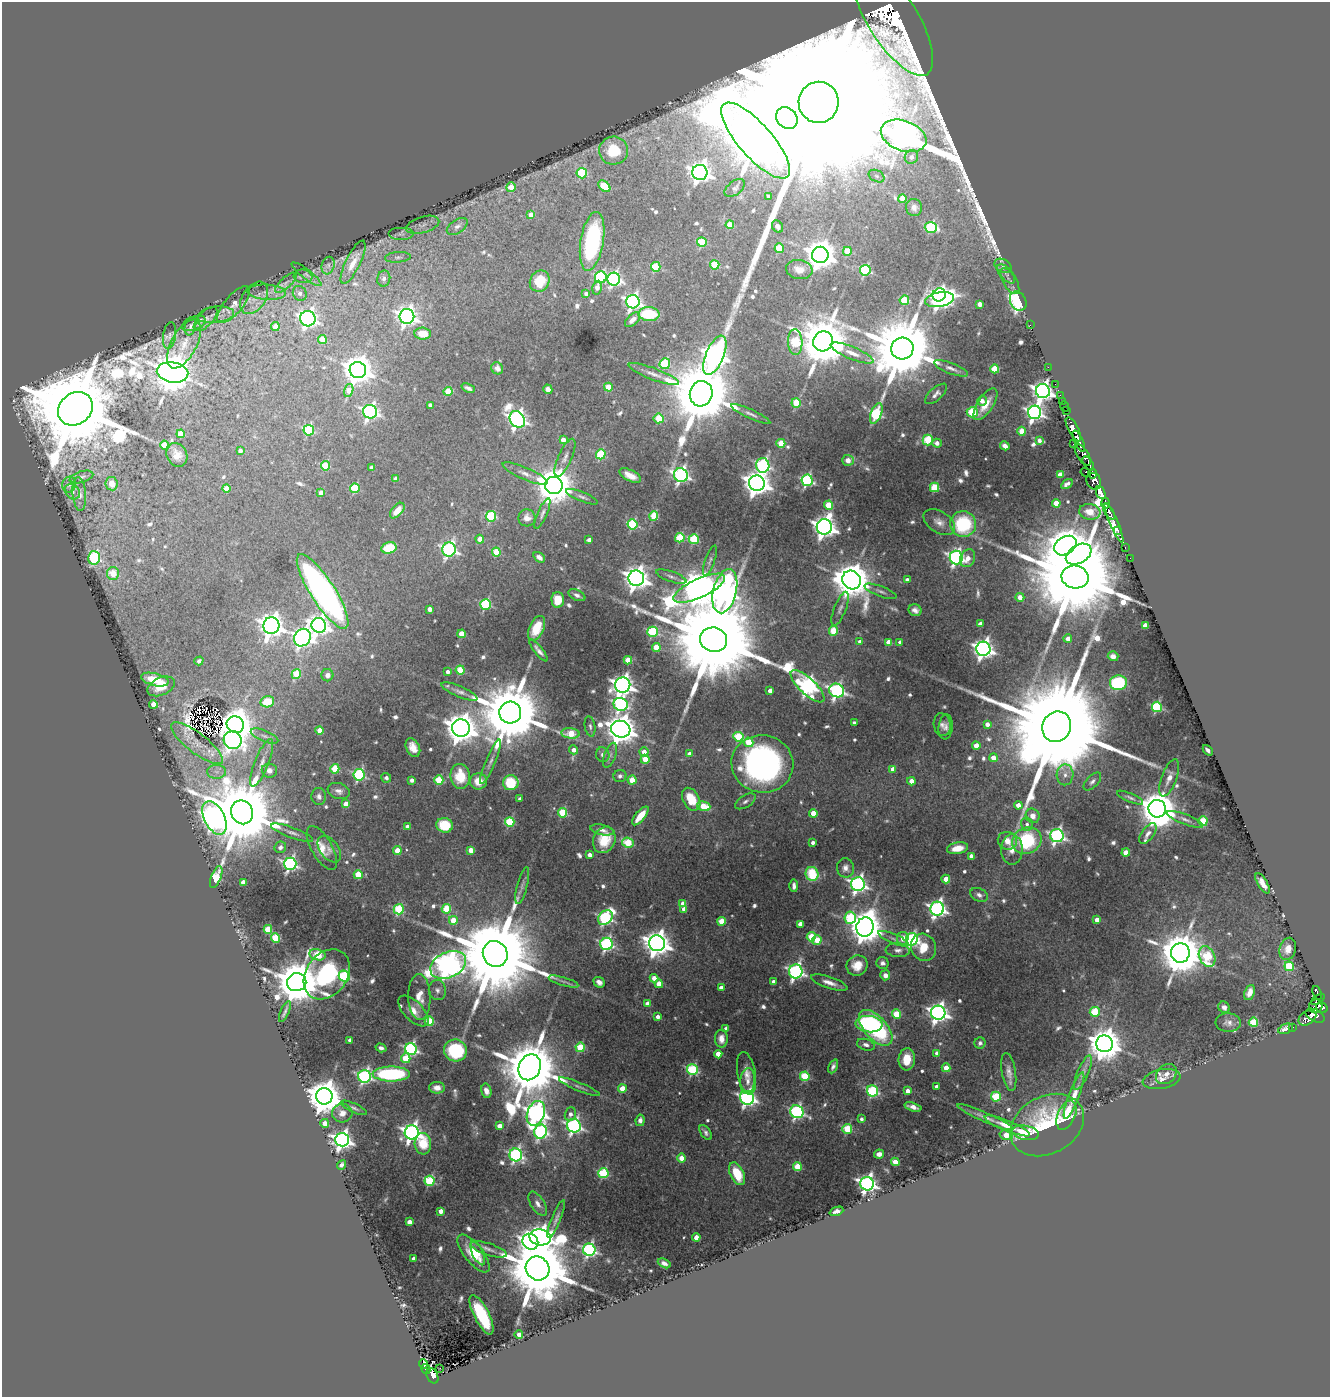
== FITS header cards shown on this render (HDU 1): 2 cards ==
NAXIS1  =                 1328
NAXIS2  =                 1395

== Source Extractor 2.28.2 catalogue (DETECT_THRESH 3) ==
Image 1328 x 1395 px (HDU 1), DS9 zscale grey, 1 PNG px = 1 image px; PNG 1332 x 1399 px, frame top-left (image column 1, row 1395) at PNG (2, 2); each listed source drawn as its Kron ellipse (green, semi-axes under 4 px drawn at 4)
Background 0.991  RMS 0.018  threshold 0.0529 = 3 sigma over >= 5 px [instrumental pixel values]
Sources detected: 708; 9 with non-positive FLUX_AUTO (blend fragments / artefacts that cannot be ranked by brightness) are neither listed nor drawn; of the other 699, the 500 brightest by FLUX_AUTO listed and drawn (199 fainter detections omitted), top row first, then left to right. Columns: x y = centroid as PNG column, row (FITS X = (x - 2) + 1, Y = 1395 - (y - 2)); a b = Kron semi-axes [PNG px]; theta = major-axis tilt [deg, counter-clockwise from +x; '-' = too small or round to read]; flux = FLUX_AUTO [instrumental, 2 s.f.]
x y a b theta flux
893 19 65 25 -58 19000
819 102 20 20 - 330000
787 118 12 10 -47 3000
904 136 23 15 -20 2700
756 140 48 17 -49 11000
614 151 14 14 - 32
911 157 7 6 - 8.2
700 172 8 7 - 880
582 173 5 5 - 74
877 176 8 5 -27 3.8
604 186 7 4 -42 61
511 187 5 4 - 19
735 188 12 6 38 5
769 196 3 3 - 4.3
902 198 4 4 - 31
914 207 9 8 - 7.3
531 215 4 4 - 14
423 225 17 8 16 8.3
730 225 4 4 - 32
457 226 12 6 35 6
777 226 6 5 - 7.1
931 227 6 5 - 120
401 234 13 6 0 5.5
592 241 30 11 81 150
702 242 5 5 - 66
779 248 5 4 - 52
847 251 4 4 - 43
820 255 8 8 - 2200
398 257 13 5 5 4.1
353 262 24 7 64 16
715 265 4 4 - 61
328 266 9 6 75 3.9
1003 266 9 6 -30 4.2
656 267 5 5 - 62
799 269 13 9 -10 16
865 270 5 5 - 130
306 274 18 4 -37 3.9
1006 274 12 6 -48 4.5
303 276 9 6 -7 4
601 277 6 6 - 150
384 279 8 6 77 5
614 279 6 6 - 320
540 281 11 9 58 33
1010 281 14 6 -59 6.5
286 283 13 5 43 6.1
597 288 7 4 80 7.1
267 292 19 7 -4 12
300 293 8 6 -58 7.1
586 294 4 4 - 4.8
939 295 7 6 - 290
254 298 18 11 55 14
904 300 5 4 - 61
939 300 14 7 11 630
1018 301 10 8 -62 190
633 302 7 6 - 460
980 304 4 4 - 13
233 305 23 9 50 13
649 314 10 7 -5 63
216 315 18 8 8 7
407 316 7 7 - 670
206 319 15 7 45 6.4
308 319 8 7 - 520
632 320 9 5 42 7.9
194 323 12 7 19 5.2
1030 325 2 2 - 21
190 326 9 5 75 3.9
275 327 4 4 - 20
423 334 8 6 -6 20
170 335 13 6 81 5.2
322 339 4 4 - 28
823 341 10 9 - 7700
795 342 13 7 -87 86
184 344 27 12 62 26
902 349 11 11 - 18000
852 353 23 6 -22 12
715 355 21 9 67 1200
665 364 5 5 - 95
1048 367 2 2 - 14
497 368 6 5 - 5.5
951 368 18 5 -21 7.3
995 369 4 4 - 52
358 370 8 8 - 2100
172 372 16 10 -9 4300
654 374 27 6 -21 11
1055 384 2 2 - 17
608 387 4 4 - 24
468 388 7 3 -24 4.3
548 389 5 4 - 8.1
349 391 7 4 74 22
448 391 4 4 - 33
1043 391 7 7 - 810
701 394 13 11 73 17000
936 394 13 6 42 6.1
1060 395 2 2 - 14
982 401 5 4 - 7.8
1062 401 3 2 - 16
796 403 5 4 - 56
985 404 18 8 57 21
430 405 4 4 - 4.7
1065 406 5 2 - 34
75 409 18 15 40 32000
1067 411 3 2 - 38
370 412 7 7 - 410
972 412 5 5 - 79
1035 412 7 6 - 520
876 413 11 5 69 160
751 414 21 4 -25 6.2
659 418 5 5 - 44
517 419 9 7 -52 620
1073 429 13 5 -63 3000
309 430 5 5 - 100
1022 431 4 4 - 27
181 434 4 4 - 30
563 440 4 4 - 11
928 440 5 5 - 88
1039 440 4 3 - 6.9
1079 441 11 4 -66 2200
781 443 4 4 - 36
937 443 5 4 - 7.6
1073 444 2 2 - 37
164 445 4 4 - 20
1005 446 5 4 - 8.2
240 451 4 4 - 6.2
601 454 5 4 - 79
177 455 12 10 -64 14
1083 455 12 5 -57 1100
565 458 20 7 66 8.8
848 460 6 5 - 11
1088 464 8 4 -59 830
763 465 7 6 - 250
325 466 4 4 - 57
371 467 4 3 - 6.1
1086 472 5 4 - 290
1093 473 5 4 - 680
525 474 24 6 -23 10
681 475 7 6 - 400
1060 475 4 4 - 20
630 476 12 5 -26 13
81 477 12 5 17 3.8
396 479 4 4 - 12
807 480 6 5 - 220
1094 481 8 7 - 1500
757 483 8 7 - 1600
69 484 8 7 - 4
111 484 7 6 - 13
1067 484 6 4 31 4.3
554 485 9 8 - 4200
935 487 5 4 - 63
227 488 4 4 - 18
355 488 5 4 - 82
72 492 8 7 - 5.5
321 493 4 4 - 16
1101 493 7 4 -68 17000
79 494 17 6 -84 7
582 497 17 5 -22 4.8
1056 503 4 4 - 29
1105 503 5 3 - 540
828 505 4 4 - 46
397 511 9 5 48 16
1090 512 10 8 -8 15
1109 512 9 4 -58 1400
542 513 16 4 67 4.7
491 516 5 5 - 100
654 516 5 4 - 53
527 518 8 8 - 9.9
939 522 17 10 -33 12
1114 523 21 4 -67 1100
632 524 5 5 - 120
963 524 13 13 - 100
824 527 8 7 - 1100
1117 530 4 3 - 300
680 538 5 4 - 69
480 539 4 4 - 22
694 539 5 5 - 87
589 540 4 4 - 7.7
1065 546 12 8 32 3600
389 548 7 5 13 42
1125 548 3 2 - 28
449 549 7 6 - 330
496 552 4 4 - 42
1079 554 14 9 30 790
539 557 6 4 -35 6.7
956 557 7 6 - 410
94 558 7 6 - 140
968 558 9 7 64 13
1130 558 2 2 - 9.2
710 560 16 4 70 3.8
113 573 6 6 - 39
671 577 16 5 -19 5.3
1075 577 13 11 -12 45000
636 578 8 7 - 1200
852 580 10 9 - 3700
907 580 4 4 - 7.3
699 588 28 9 25 3800
323 591 43 12 -57 660
725 591 22 11 76 1300
881 591 17 5 -21 5.4
577 595 9 5 -26 5
1020 597 4 4 - 14
558 600 8 6 -87 27
486 604 5 5 - 130
429 609 4 4 - 9.4
840 609 18 6 69 7.2
915 610 7 5 -25 6.7
980 624 4 4 - 8.2
319 625 7 7 - 680
1145 625 4 4 - 16
271 626 8 8 - 1200
536 628 13 7 64 25
833 631 5 4 - 48
653 632 5 5 - 120
461 634 4 4 - 29
302 638 9 8 - 600
1068 639 4 4 - 10
714 640 14 12 -19 48000
860 642 4 3 - 6.7
889 642 4 4 - 25
900 642 4 3 - 5.7
656 647 4 4 - 36
983 649 7 7 - 740
539 650 13 4 -52 5.8
1113 656 5 5 - 5.9
628 660 4 4 - 38
199 661 4 4 - 3.9
460 670 4 4 - 49
447 672 3 3 - 6.4
296 674 5 4 - 45
327 675 6 6 - 6.8
155 680 14 6 -14 27
1118 683 8 7 - 110
623 685 8 7 - 930
161 686 14 8 24 24
807 686 22 8 -43 570
770 691 4 4 - 11
837 691 7 6 - 320
459 692 19 5 -23 7.1
267 702 7 5 13 29
153 704 4 4 - 19
621 704 7 6 - 280
1157 707 5 5 - 120
510 713 11 11 - 17000
854 723 4 4 - 3.9
987 724 4 4 - 9.5
235 725 9 8 - 3000
942 725 11 8 -81 5.9
590 726 10 5 -80 4.1
946 727 12 7 83 6.9
1057 727 15 14 - 79000
461 728 9 8 - 2300
621 729 10 8 -17 2400
320 730 4 4 - 21
571 733 9 5 -6 58
265 736 15 5 -23 5.1
738 737 5 5 - 80
233 740 9 9 - 600
749 742 5 4 - 36
197 743 32 10 -37 26
976 746 4 4 - 23
413 748 10 6 -64 13
573 750 4 4 - 9
1208 750 6 3 -47 3.9
644 752 4 4 - 14
689 754 4 4 - 9.8
603 755 7 6 - 5.8
610 755 13 5 70 5.4
993 758 4 4 - 16
645 759 4 4 - 28
490 762 24 4 67 7.1
262 763 25 7 68 14
762 764 31 28 -9 420
335 769 4 4 - 66
893 769 4 4 - 15
269 771 8 7 - 8.2
217 772 9 7 -2 7.3
359 775 6 5 - 180
1065 775 10 8 86 8
460 776 12 10 -85 38
620 776 6 6 - 3.8
386 778 5 4 - 4.6
1169 778 20 7 70 13
412 780 4 4 - 6.4
439 780 5 4 - 63
632 780 4 4 - 38
478 781 8 8 - 19
911 781 4 4 - 13
1092 781 11 6 45 4.9
511 783 8 7 - 55
339 791 11 7 -19 6.9
319 797 8 7 - 5.6
1130 798 14 4 -24 3.9
520 799 3 3 - 4.6
691 799 12 8 -61 35
745 801 11 6 32 4.5
346 804 4 4 - 21
1018 805 4 4 - 13
704 806 7 4 -16 43
1157 809 9 8 - 4200
242 812 12 11 - 19000
563 813 5 4 - 70
813 813 4 4 - 25
640 816 11 5 50 25
1033 816 7 6 - 10
214 818 18 10 -63 1100
1185 819 19 5 -21 6.5
1203 821 5 4 - 71
510 822 5 4 - 94
1027 824 6 6 - 4.4
445 825 8 7 - 42
407 827 4 4 - 12
602 830 12 5 -12 6.1
292 833 22 5 -20 7.8
1148 833 12 6 54 6.5
1057 836 6 6 - 390
604 840 13 10 66 35
1007 841 10 9 - 15
1027 841 15 13 26 100
813 842 4 3 - 5.4
628 843 6 5 - 54
280 847 6 5 - 4.4
322 848 24 10 -60 21
958 848 11 5 9 17
329 849 15 9 -51 8.9
471 850 4 4 - 21
1012 850 15 11 -89 14
397 851 4 4 - 28
1126 853 4 4 - 26
589 855 4 4 - 9.2
971 856 4 4 - 7.2
290 864 6 6 - 290
845 868 9 8 - 8.7
812 874 7 6 - 62
358 875 4 4 - 46
216 877 12 5 69 110
946 879 4 4 - 23
243 882 4 4 - 14
1263 883 11 4 -59 11
858 884 7 7 - 520
522 885 19 5 75 5.8
794 886 6 3 -90 4.8
979 895 9 6 -26 5.5
683 904 4 4 - 15
399 909 5 5 - 94
446 909 5 4 - 71
684 909 4 4 - 12
937 909 7 7 - 500
605 918 8 6 47 240
850 918 6 5 - 92
453 920 4 4 - 38
1097 920 4 4 - 15
722 921 4 4 - 38
800 924 4 4 - 13
865 927 10 8 75 2800
268 929 4 4 - 48
811 937 5 4 - 43
276 938 4 4 - 73
894 939 16 4 -23 5.2
903 939 7 5 81 13
912 939 6 6 - 260
817 940 5 4 - 40
657 943 8 8 - 1600
607 944 6 6 - 270
924 947 14 12 -66 28
1288 949 11 8 75 12
898 950 12 7 -5 6.2
1180 953 9 9 - 6200
495 954 13 12 - 34000
317 955 8 5 -13 82
1207 956 11 7 -66 84
882 963 6 6 - 4.3
448 965 19 12 25 1600
857 965 10 10 - 20
1289 966 5 4 - 66
796 971 7 6 - 400
327 974 27 20 54 170
885 975 5 5 - 8.4
344 976 6 5 - 150
654 978 4 4 - 14
563 981 15 4 -16 4.4
297 982 9 9 - 6800
599 982 6 5 - 6.8
773 982 4 3 - 5.8
829 983 19 5 -19 11
659 984 4 4 - 24
721 988 4 4 - 12
437 990 10 8 -82 5.9
1250 992 8 5 67 11
1317 993 7 3 -67 280
419 997 23 11 -89 21
1318 1000 8 3 35 460
647 1004 4 4 - 16
1316 1006 7 6 - 650
1224 1007 6 5 - 5.1
1322 1008 6 5 - 830
413 1011 19 9 -45 14
285 1012 11 2 67 3.8
1095 1012 5 5 - 72
938 1013 7 7 - 750
896 1014 4 4 - 49
1315 1016 10 6 -28 710
658 1017 4 4 - 6.8
1307 1018 10 6 36 480
429 1021 5 4 - 59
1253 1022 4 4 - 67
1228 1023 12 9 -4 7.1
869 1024 13 8 -6 100
1293 1027 2 2 - 7.4
876 1028 22 11 -48 190
726 1029 4 4 - 10
1286 1029 7 5 22 11
721 1039 9 6 -90 9.9
350 1040 4 4 - 8.1
980 1043 6 5 - 3.8
1105 1044 8 8 - 2900
866 1045 9 5 -18 5.2
580 1047 4 4 - 69
381 1048 5 4 - 4.2
411 1049 6 5 - 280
455 1050 11 11 - 99
937 1053 4 4 - 7.6
718 1054 4 4 - 21
406 1058 5 5 - 53
907 1059 11 8 84 25
833 1066 7 4 66 4.4
530 1067 13 11 67 13000
946 1068 4 4 - 25
692 1070 5 5 - 130
1009 1072 19 7 -81 10
746 1073 21 9 -80 13
1083 1073 18 5 67 6.4
391 1074 18 7 0 150
1166 1074 11 9 41 8.9
364 1076 6 6 - 310
805 1076 5 5 - 75
1162 1079 19 9 11 12
748 1081 13 7 85 7.8
936 1086 3 3 - 5.6
579 1087 22 4 -22 5.2
437 1088 8 6 -1 9.8
622 1089 4 4 - 35
486 1091 7 5 -76 7.6
872 1091 6 5 - 140
908 1091 4 4 - 13
1074 1095 25 5 69 14
324 1096 8 8 - 3600
996 1097 5 5 - 79
747 1098 7 7 - 430
913 1107 9 4 -17 8.8
354 1108 14 4 -24 4.1
797 1112 7 6 - 280
342 1113 10 9 - 10
536 1113 13 8 69 870
570 1114 7 5 68 6.6
1066 1115 15 8 66 44
985 1117 30 5 -24 11
861 1119 4 3 - 3.9
640 1120 5 4 - 6.9
325 1123 4 4 - 16
1047 1125 39 28 28 120
499 1126 4 4 - 19
574 1126 7 6 - 390
1007 1126 24 5 -22 16
847 1129 5 5 - 79
412 1132 7 7 - 660
540 1132 7 6 - 290
706 1132 8 4 -54 4
1025 1133 13 7 -11 36
1006 1135 7 4 -18 31
342 1140 7 6 - 660
423 1144 11 8 -85 34
879 1154 5 4 - 7.9
516 1155 6 6 - 300
681 1158 4 4 - 23
895 1162 4 4 - 24
342 1165 5 4 - 4
797 1167 4 4 - 45
603 1173 5 5 - 110
737 1174 12 7 -64 39
430 1181 5 5 - 110
867 1184 7 6 - 640
538 1204 13 7 -57 7.6
441 1211 4 4 - 12
836 1211 7 4 20 5.1
556 1219 20 4 68 6.4
409 1222 4 4 - 14
540 1237 11 8 -10 920
696 1237 4 4 - 16
530 1242 8 7 - 700
489 1249 19 6 -18 8.4
589 1250 6 6 - 290
474 1253 23 9 -52 36
478 1253 13 5 -66 14
413 1259 4 3 - 9.9
664 1263 7 4 -26 5
537 1268 12 11 - 19000
482 1315 22 7 -63 94
519 1335 4 4 - 13
423 1364 4 3 - 78
440 1368 2 2 - 9.7
426 1369 5 4 - 120
432 1376 8 5 -65 150
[199 fainter detections neither listed nor drawn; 9 non-positive-flux detections neither listed nor drawn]